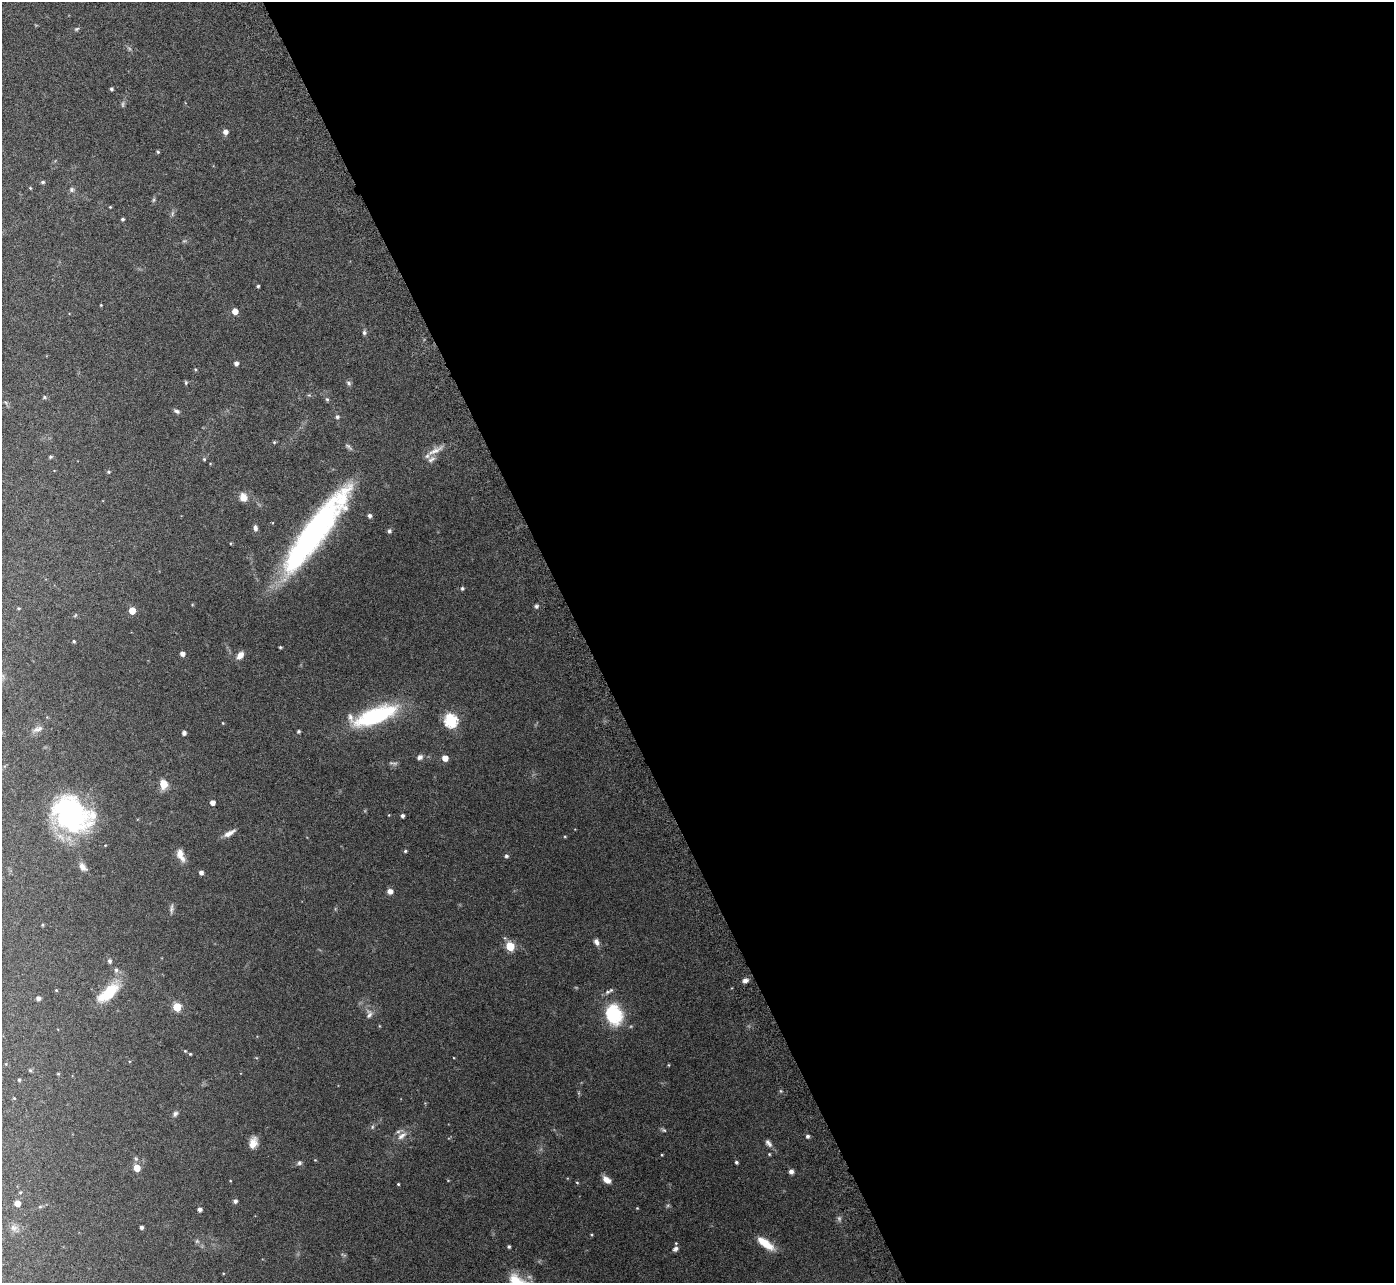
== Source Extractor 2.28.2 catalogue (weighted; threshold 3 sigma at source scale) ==
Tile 8 of 4 x 4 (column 4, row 2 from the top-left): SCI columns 4222-5613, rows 2752-4032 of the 5657 x 5637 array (HDU 1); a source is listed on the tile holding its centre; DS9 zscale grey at full resolution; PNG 1396 x 1285 px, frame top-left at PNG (2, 2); no overlay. Shown black and unused: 58% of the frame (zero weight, under 4 of 7 exposures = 4% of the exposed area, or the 3 px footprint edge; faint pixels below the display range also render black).
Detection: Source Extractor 2.28.2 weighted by HDU 2 'WHT'; one run over the whole footprint, this tile lists its part. Background 0.0744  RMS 0.0036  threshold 0.0149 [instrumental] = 3 sigma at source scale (4.09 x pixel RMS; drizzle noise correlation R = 1.36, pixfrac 0.8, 0.05/0.05 arcsec/px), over >= 5 px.
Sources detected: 123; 7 too faint to see at this stretch — not listed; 3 inside a brighter listed object's ellipse — not listed separately; the other 113 listed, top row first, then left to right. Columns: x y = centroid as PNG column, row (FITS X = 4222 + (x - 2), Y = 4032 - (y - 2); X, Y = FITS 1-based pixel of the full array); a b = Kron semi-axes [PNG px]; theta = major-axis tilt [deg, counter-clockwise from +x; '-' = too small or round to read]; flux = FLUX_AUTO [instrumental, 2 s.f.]
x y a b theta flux
76 29 7 4 27 0.55
111 89 4 3 - 0.64
225 132 5 5 - 1.6
158 152 4 3 - 0.44
43 182 4 4 - 0.62
30 188 4 3 - 0.27
72 190 7 7 - 0.81
154 200 8 4 81 0.51
110 207 3 3 - 0.29
172 213 8 4 81 0.67
122 219 3 3 - 0.53
258 286 3 3 - 0.47
101 305 3 3 - 0.25
235 311 5 5 - 3.3
364 332 6 5 - 0.74
236 363 4 4 - 1.1
195 369 4 4 - 0.38
186 383 5 4 - 0.43
349 383 7 6 - 0.76
44 397 5 4 - 0.47
327 399 6 5 - 0.5
177 411 9 5 -24 0.8
337 417 5 5 - 0.79
274 442 5 4 - 0.38
348 447 12 5 -39 0.79
436 450 27 7 28 3.1
50 457 4 4 - 0.49
204 459 5 4 - 0.41
108 472 5 5 - 0.44
243 497 10 8 -68 2.7
370 516 6 5 - 0.79
255 528 7 5 -77 1
315 531 95 20 53 93
389 531 6 5 - 0.67
462 588 5 5 - 0.51
536 606 6 5 - 0.61
19 608 4 3 - 0.39
132 611 5 5 - 5.7
74 641 3 3 - 0.42
280 647 3 3 - 0.38
182 654 4 4 - 1.6
240 655 10 7 53 2.2
374 716 50 16 19 32
451 720 6 6 - 47
223 723 4 3 - 0.27
38 729 15 7 23 1.7
298 731 3 3 - 0.56
184 733 4 4 - 1.2
420 757 7 6 - 1.1
445 758 5 4 - 3.5
163 784 8 6 -84 5.1
212 803 4 4 - 1.9
71 814 41 32 -40 46
402 816 4 3 - 0.9
229 833 16 6 29 2.1
565 837 5 3 - 0.28
405 851 4 3 - 0.44
181 855 17 8 -66 3.1
506 856 5 5 - 0.67
83 867 12 7 -52 1.9
201 872 4 4 - 1.2
390 891 6 6 - 1.7
171 909 14 5 86 1
42 925 3 3 - 0.31
505 938 6 4 -71 0.44
596 942 9 6 -65 1.3
510 946 5 5 - 14
109 961 5 4 - 0.77
116 970 7 6 - 0.87
745 980 8 5 8 1.2
56 990 4 4 - 0.3
609 991 14 5 27 1.1
108 993 30 12 41 11
38 998 4 4 - 1.2
177 1007 5 5 - 12
369 1014 13 9 81 1.7
614 1014 22 17 -75 18
185 1051 5 4 - 0.33
190 1054 4 3 - 0.31
668 1065 5 3 - 0.27
30 1070 5 5 - 0.45
58 1074 4 4 - 0.31
19 1080 4 3 - 0.42
175 1114 8 6 46 0.89
372 1127 6 4 89 0.49
664 1130 8 5 -26 0.58
402 1136 16 8 37 2.3
807 1136 4 4 - 0.89
253 1143 12 8 72 3.2
768 1143 11 6 -51 1.2
769 1154 4 4 - 0.3
662 1155 3 3 - 0.24
315 1160 4 4 - 0.27
736 1162 4 3 - 0.53
299 1163 7 6 - 0.81
137 1168 5 5 - 5.1
791 1171 5 5 - 1.1
607 1180 11 6 -35 2.3
230 1181 3 2 - 0.2
577 1183 4 3 - 0.29
398 1184 3 3 - 0.3
20 1192 4 3 - 0.32
235 1201 5 4 - 0.95
17 1203 5 5 - 2.5
668 1205 6 4 19 0.42
40 1207 6 4 1 0.41
637 1208 4 3 - 0.27
199 1209 4 4 - 1.1
141 1227 3 3 - 0.83
14 1228 11 9 -21 1.6
765 1243 23 8 -36 5.5
509 1247 3 3 - 0.52
675 1249 8 6 27 1.1